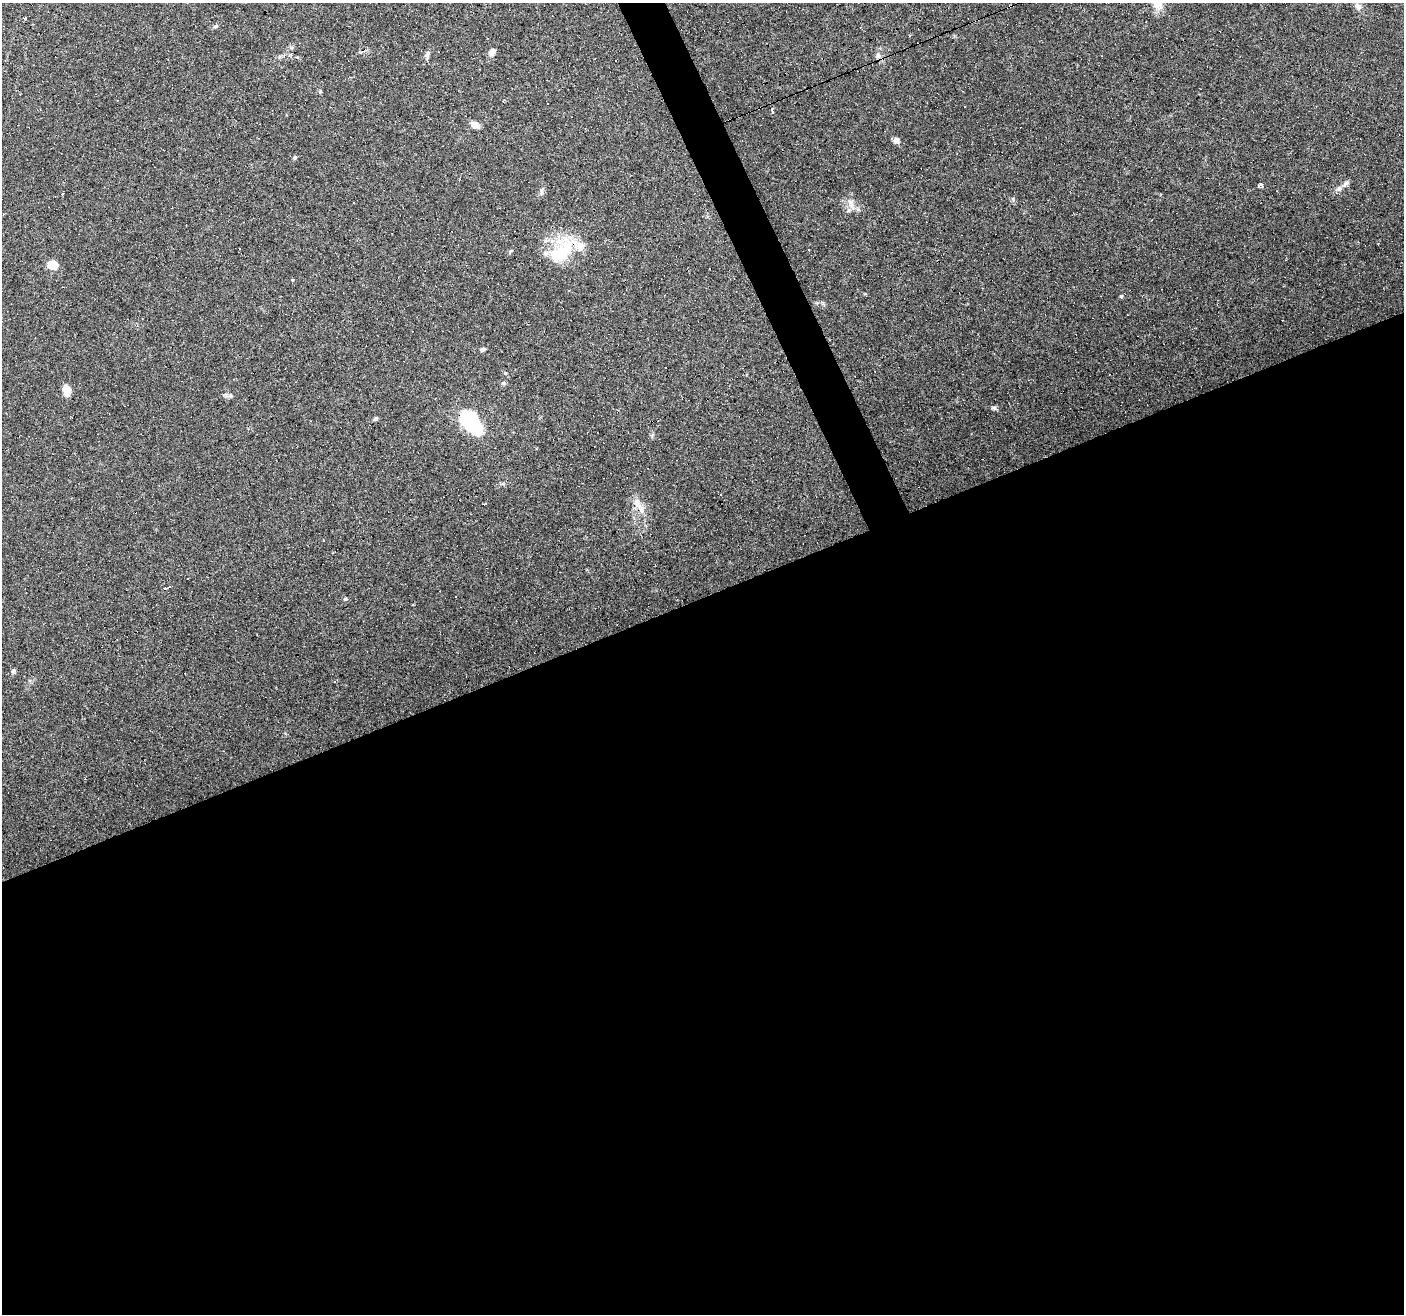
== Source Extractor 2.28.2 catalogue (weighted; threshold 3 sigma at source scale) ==
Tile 15 of 4 x 4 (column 3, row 4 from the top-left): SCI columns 2807-4208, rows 82-1393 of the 5611 x 5467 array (HDU 1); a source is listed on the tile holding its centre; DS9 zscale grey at full resolution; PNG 1406 x 1316 px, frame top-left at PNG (2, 3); no overlay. Shown black and unused: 56% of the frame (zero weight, under 4 of 8 exposures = <1% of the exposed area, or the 3 px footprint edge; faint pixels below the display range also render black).
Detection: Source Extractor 2.28.2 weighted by HDU 2 'WHT'; one run over the whole footprint, this tile lists its part. Background 0.0498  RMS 0.0024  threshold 0.00977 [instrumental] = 3 sigma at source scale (4.09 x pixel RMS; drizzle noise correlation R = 1.36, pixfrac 0.8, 0.0396/0.0396 arcsec/px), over >= 5 px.
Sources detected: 49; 13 cosmic-ray / hot-pixel residue — not listed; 2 inside a brighter listed object's ellipse — not listed separately; the other 34 listed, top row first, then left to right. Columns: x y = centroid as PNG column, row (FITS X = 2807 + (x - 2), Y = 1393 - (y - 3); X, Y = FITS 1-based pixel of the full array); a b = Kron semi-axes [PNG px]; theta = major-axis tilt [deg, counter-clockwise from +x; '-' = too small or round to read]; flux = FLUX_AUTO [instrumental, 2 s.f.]
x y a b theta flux
1358 7 10 7 -43 0.87
25 18 3 3 - 0.27
215 26 7 4 20 0.39
492 52 9 7 52 1.1
427 55 11 6 78 0.76
878 55 8 6 78 0.7
772 110 3 3 - 2.7
474 125 10 7 -27 1.6
896 140 7 6 - 1
294 158 5 5 - 0.34
1345 184 11 5 51 0.7
1260 185 5 4 - 2.3
1339 189 8 6 53 0.7
541 192 12 4 89 0.55
62 194 4 2 - 0.6
1013 199 7 4 -48 0.37
851 203 14 8 -77 1.6
561 252 42 24 49 11
53 265 10 8 -9 3.2
292 280 3 3 - 2.2
1121 296 5 4 - 0.27
483 349 8 5 25 0.45
666 368 3 3 - 1.6
503 383 5 5 - 0.38
67 391 11 7 -75 2.3
230 396 6 5 - 0.41
994 408 7 5 -15 0.48
375 419 6 5 - 0.41
471 423 26 14 -53 18
638 505 20 8 -55 2.4
187 579 3 3 - 2.1
169 587 4 3 - 2.3
345 599 5 3 - 0.23
13 671 7 5 81 0.44
Overlapping masked pixels (flux is a lower limit): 3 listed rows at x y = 561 252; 471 423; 638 505